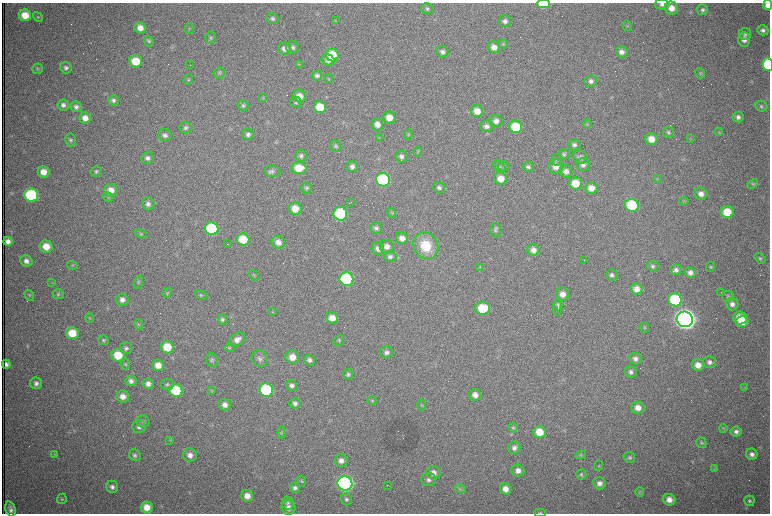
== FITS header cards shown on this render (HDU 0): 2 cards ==
NAXIS1  =                 1536 /fastest changing axis
NAXIS2  =                 1023 /next to fastest changing axis

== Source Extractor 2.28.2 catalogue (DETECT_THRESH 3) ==
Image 1536 x 1023 px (HDU 0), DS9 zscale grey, zoomed out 1/2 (1 PNG px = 2 x 2 image px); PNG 772 x 516 px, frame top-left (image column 1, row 1022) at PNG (2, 3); each listed source drawn as its Kron ellipse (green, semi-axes under 4 px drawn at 4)
Background 1080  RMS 17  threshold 50.3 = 3 sigma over >= 5 px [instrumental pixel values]
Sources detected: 299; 61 cannot appear on this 1/2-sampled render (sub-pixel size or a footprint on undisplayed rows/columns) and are neither listed nor drawn; the other 238 listed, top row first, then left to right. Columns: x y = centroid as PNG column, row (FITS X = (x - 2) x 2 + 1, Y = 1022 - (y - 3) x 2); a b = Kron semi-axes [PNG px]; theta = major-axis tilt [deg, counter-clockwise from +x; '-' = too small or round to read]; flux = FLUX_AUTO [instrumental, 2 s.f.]
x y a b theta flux
543 4 6 4 0 1.2e+05
662 4 7 5 -2 1.3e+04
768 5 5 4 - 2.4e+04
671 8 7 6 - 3.5e+04
427 9 6 5 - 7.2e+03
702 10 5 5 - 8.8e+03
25 15 6 6 - 6.5e+04
38 17 5 4 - 4.7e+03
272 18 6 5 - 8.0e+03
336 21 3 2 - 2.2e+03
505 21 6 6 - 1.2e+04
627 26 5 3 - 3.8e+03
140 28 5 5 - 3.2e+04
189 29 5 3 - 3.8e+03
763 30 6 5 - 1.2e+04
745 34 6 6 - 9.3e+03
211 37 6 5 - 7.0e+03
744 39 7 6 - 2.3e+04
149 41 5 5 - 5.6e+03
503 44 5 3 - 3.1e+03
293 47 6 6 - 1.1e+04
494 47 6 6 - 2.9e+04
285 49 6 6 - 1.9e+04
442 52 6 5 - 1.3e+04
622 52 6 5 - 1.7e+04
332 55 6 6 - 1.2e+05
328 60 6 5 - 1.5e+04
136 61 6 6 - 8.9e+04
299 64 4 3 - 2.4e+03
190 65 2 1 - 9.9e+04
768 65 6 5 - 2.2e+05
66 68 6 5 - 1.0e+04
37 69 5 5 - 5.4e+03
219 73 6 5 - 6.3e+03
700 73 5 4 - 4.4e+03
317 76 5 5 - 9.7e+03
188 79 5 4 - 4.8e+03
329 79 4 3 - 3.4e+03
591 81 6 6 - 1.4e+04
299 96 6 6 - 3.3e+04
263 98 3 3 - 2.7e+03
114 100 5 5 - 9.4e+03
296 102 6 5 - 6.3e+03
63 105 5 5 - 1.3e+04
243 106 6 5 - 6.5e+03
761 106 6 5 - 7.0e+03
76 107 6 5 - 1.1e+04
320 107 6 6 - 9.2e+04
477 111 6 6 - 4.2e+04
738 117 5 5 - 1.3e+04
85 118 5 5 - 2.9e+04
389 118 6 6 - 4.3e+04
496 121 6 6 - 1.8e+04
587 124 4 3 - 2.9e+03
377 125 6 5 - 2.3e+04
486 126 6 6 - 1.6e+04
516 127 6 6 - 1.3e+05
186 128 6 6 - 8.6e+03
668 132 5 5 - 6.8e+03
719 132 4 3 - 3.1e+03
248 134 5 5 - 1.0e+04
408 134 5 4 - 4.2e+03
165 135 6 6 - 1.2e+04
379 137 4 2 - 2.5e+03
691 138 4 3 - 3.0e+03
651 139 6 6 - 4.3e+04
71 140 6 5 - 7.2e+03
574 145 6 5 - 1.0e+04
335 146 6 5 - 5.7e+03
418 152 5 2 - 2.5e+03
564 154 5 4 - 6.3e+03
301 156 6 5 - 8.6e+03
401 157 6 6 - 1.2e+04
580 157 8 6 -29 1.2e+04
148 158 6 6 - 1.2e+04
557 160 6 5 - 6.4e+03
583 165 6 6 - 1.6e+04
499 166 7 4 -41 6.5e+03
504 166 6 5 - 6.1e+03
556 166 7 7 - 3.3e+04
352 167 5 5 - 1.3e+04
528 167 5 5 - 9.0e+03
299 168 7 6 - 7.2e+04
96 171 5 5 - 6.9e+03
272 171 8 6 -5 1.1e+04
566 171 6 6 - 1.9e+04
43 172 6 5 - 3.6e+04
500 178 6 6 - 4.4e+04
657 179 3 3 - 2.6e+03
383 180 7 6 - 4.8e+05
576 183 6 6 - 8.4e+04
753 184 6 4 32 5.0e+03
307 188 5 5 - 7.0e+03
439 188 6 5 - 1.0e+04
591 188 6 5 - 3.4e+04
111 190 7 6 - 3.5e+04
701 194 6 6 - 2.0e+04
31 195 7 6 - 3.7e+05
108 197 5 5 - 5.6e+03
684 201 5 3 - 3.4e+03
351 202 2 1 - 1.7e+03
148 204 6 6 - 1.4e+04
632 205 7 6 - 2.6e+05
295 209 6 6 - 4.8e+04
727 212 6 6 - 8.4e+04
392 213 5 4 - 3.7e+03
340 214 7 6 - 2.8e+05
376 228 6 5 - 9.7e+03
212 229 7 6 - 2.9e+05
495 230 7 5 89 8.0e+03
141 234 6 4 -14 5.5e+03
402 238 6 5 - 2.5e+04
243 239 6 6 - 1.1e+05
8 241 5 4 - 1.7e+04
278 242 6 6 - 2.4e+04
227 244 2 1 - 2.7e+03
387 246 7 6 - 2.4e+04
426 246 14 12 -58 1.1e+05
46 247 6 6 - 5.0e+04
378 248 6 6 - 2.0e+04
533 250 6 6 - 2.3e+04
390 257 6 5 - 1.1e+04
760 258 6 4 -38 6.2e+03
584 260 2 1 - 5.2e+03
26 261 6 5 - 1.7e+04
73 265 5 4 - 4.5e+03
653 266 6 5 - 8.0e+03
480 267 3 3 - 2.5e+03
711 267 5 4 - 4.6e+03
676 270 5 5 - 1.3e+04
690 273 5 5 - 1.6e+04
254 275 5 3 - 3.9e+03
612 275 6 5 - 1.0e+04
347 279 7 6 - 4.4e+05
138 282 7 3 71 5.1e+03
52 283 4 2 - 2.7e+03
636 289 6 5 - 2.9e+04
721 292 2 1 - 3.5e+03
167 293 5 4 - 5.4e+03
58 294 5 5 - 5.7e+03
562 294 6 6 - 2.7e+04
29 295 6 3 -57 4.2e+03
201 295 6 3 -23 4.8e+03
728 296 6 5 - 6.5e+03
122 300 6 6 - 1.9e+04
675 300 7 6 - 2.7e+05
732 304 6 6 - 1.8e+04
558 305 5 3 - 6.9e+03
483 308 7 6 - 1.2e+05
558 308 8 3 86 6.9e+03
272 312 4 2 - 2.4e+03
89 318 4 3 - 3.4e+03
332 318 6 5 - 3.8e+04
740 318 7 6 - 7.8e+04
222 319 5 4 - 7.2e+03
685 319 8 7 - 4.5e+06
742 322 6 5 - 5.6e+04
139 324 5 4 - 4.1e+03
644 327 5 4 - 5.0e+03
72 333 6 6 - 8.4e+04
237 339 9 6 36 2.3e+04
103 340 5 5 - 6.3e+03
339 340 6 5 - 5.3e+03
167 347 6 6 - 9.3e+04
126 348 6 6 - 9.4e+03
230 348 5 4 - 4.3e+03
386 352 6 6 - 1.2e+04
118 355 6 6 - 9.5e+04
292 357 7 6 - 3.9e+04
260 358 8 8 - 1.5e+04
635 359 6 5 - 1.3e+04
212 360 6 6 - 8.5e+03
310 360 5 5 - 1.2e+04
710 362 6 6 - 1.3e+04
6 364 4 4 - 1.3e+04
126 364 5 4 - 4.9e+03
158 365 6 5 - 3.8e+04
698 365 6 6 - 3.0e+04
631 372 6 5 - 1.2e+04
348 374 5 5 - 7.6e+03
131 381 5 5 - 1.3e+04
36 383 6 6 - 1.2e+04
148 384 5 5 - 1.8e+04
167 384 6 5 - 7.9e+03
292 386 6 5 - 1.3e+04
744 387 4 2 - 2.6e+03
176 390 6 6 - 2.0e+05
211 390 3 3 - 3.6e+03
266 390 7 6 - 3.6e+05
475 395 6 5 - 2.3e+04
123 396 6 6 - 2.6e+04
372 401 5 4 - 3.8e+03
295 403 5 5 - 1.3e+04
225 405 6 5 - 1.9e+04
421 405 5 2 - 2.8e+03
638 408 7 6 - 3.1e+04
143 421 6 6 - 9.9e+03
139 427 7 6 - 1.5e+04
513 428 5 4 - 4.8e+03
723 428 4 3 - 2.9e+03
282 432 6 2 85 3.2e+03
539 432 6 6 - 6.7e+04
736 432 5 5 - 1.3e+04
170 440 3 2 - 2.0e+03
701 443 5 5 - 5.8e+03
514 448 6 6 - 1.4e+04
55 454 4 3 - 3.2e+03
752 454 6 5 - 1.5e+04
135 455 6 5 - 8.5e+03
190 455 7 7 - 2.0e+04
581 455 5 4 - 4.1e+03
629 457 6 5 - 7.0e+03
341 461 6 6 - 2.1e+04
599 465 5 2 - 2.9e+03
714 469 4 2 - 2.3e+03
518 470 6 6 - 2.4e+04
433 473 7 6 - 2.5e+04
581 475 5 5 - 5.8e+03
429 480 7 6 - 1.5e+04
301 481 5 4 - 4.9e+03
345 483 7 7 - 1.5e+06
600 483 6 6 - 1.8e+04
387 485 2 1 - 2.5e+03
112 487 6 5 - 1.3e+04
295 488 5 5 - 1.1e+04
460 489 5 4 - 6.4e+03
505 489 6 5 - 2.9e+04
640 492 4 4 - 4.0e+03
247 496 6 6 - 3.0e+04
62 499 5 4 - 4.9e+03
346 499 6 5 - 8.4e+03
669 500 6 6 - 2.8e+04
749 501 5 5 - 7.2e+03
288 503 6 6 - 9.1e+03
147 507 6 6 - 4.6e+04
288 508 7 7 - 2.5e+04
10 509 8 5 -75 1.6e+04
540 513 6 3 -2 4.1e+03
At the frame edge (FLAGS 8, measured only in part): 5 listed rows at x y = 543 4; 662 4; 768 5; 768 65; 540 513
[61 sub-pixel or undisplayed-footprint detections neither listed nor drawn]